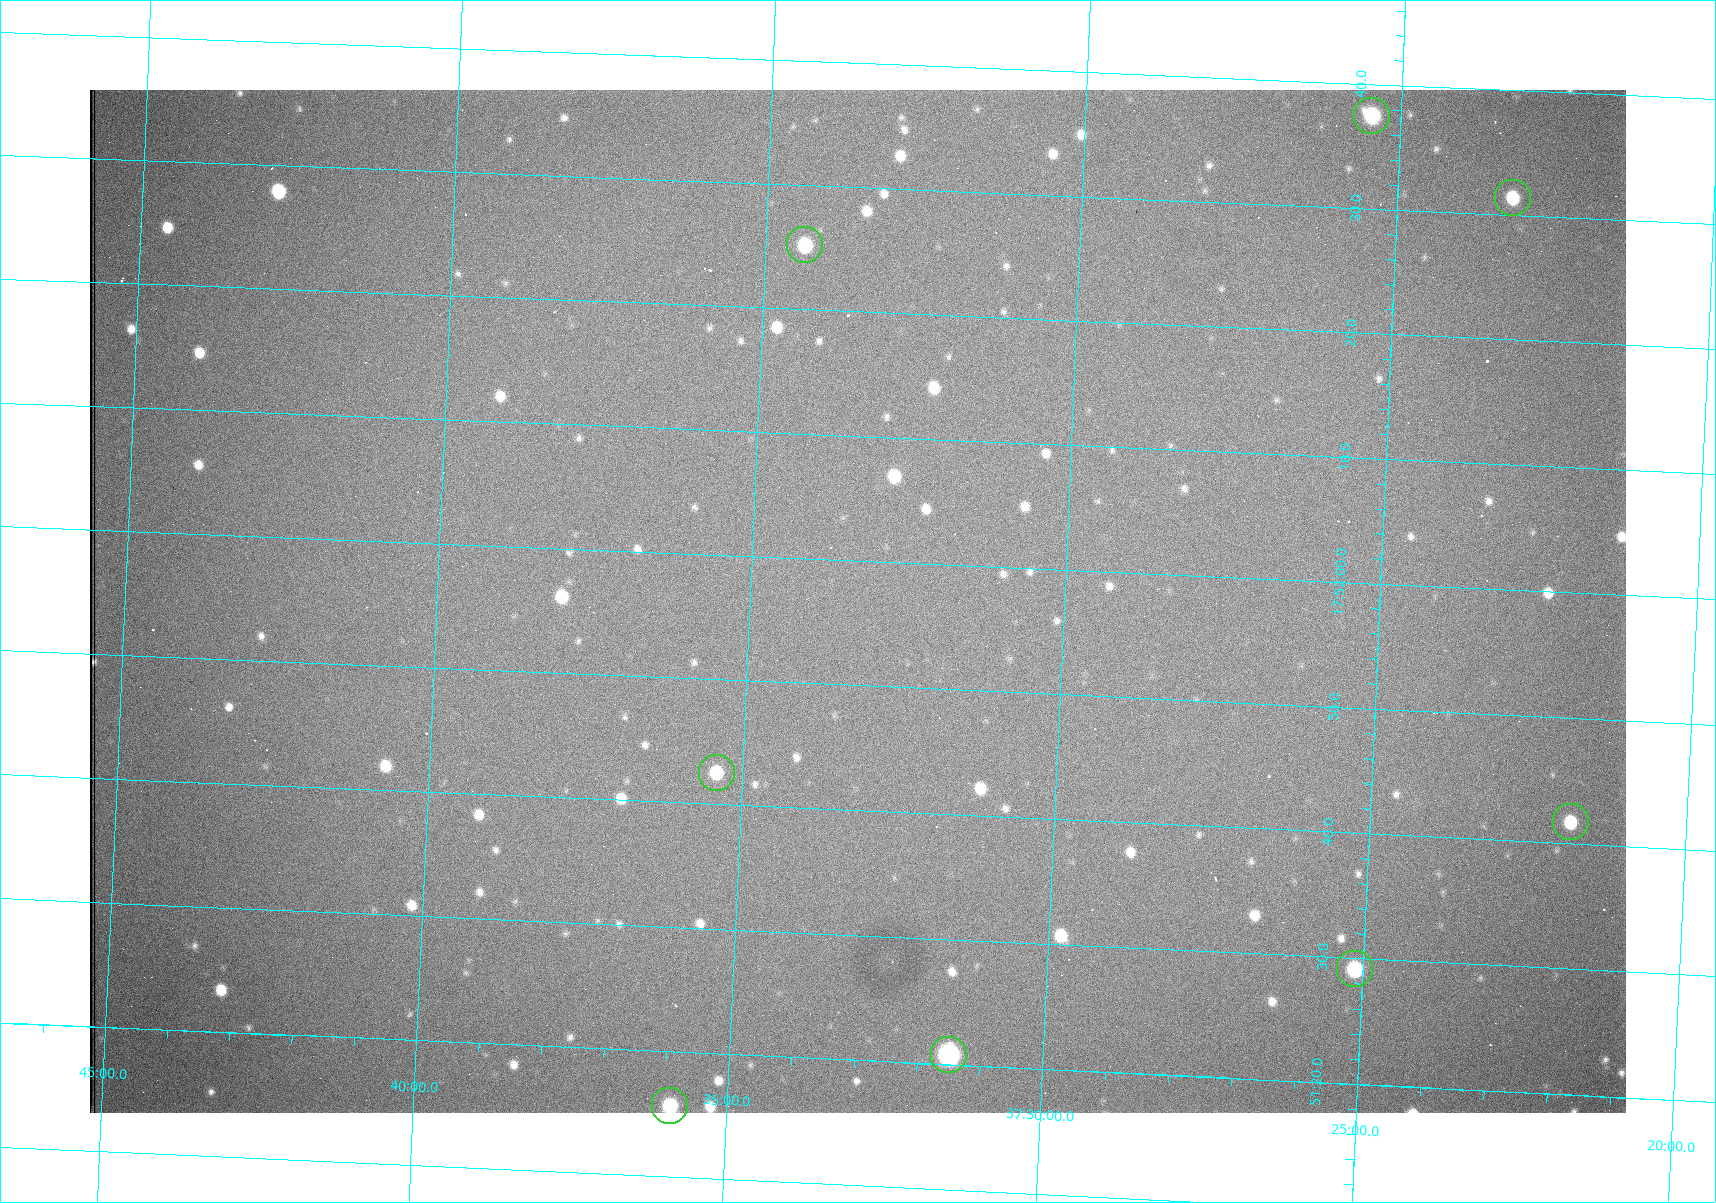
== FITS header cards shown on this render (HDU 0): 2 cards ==
NAXIS1  =                 1536 /fastest changing axis
NAXIS2  =                 1023 /next to fastest changing axis

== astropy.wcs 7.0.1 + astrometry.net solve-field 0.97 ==
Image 1536 x 1023 px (HDU 0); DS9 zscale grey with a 90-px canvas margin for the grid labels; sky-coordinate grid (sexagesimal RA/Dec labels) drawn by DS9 from the SOLVED WCS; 8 Tycho-2 reference stars matched to detected sources circled (green)
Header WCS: RA---TAN/DEC--TAN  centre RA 17:51:57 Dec +37:33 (267.99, +37.55 deg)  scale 0.957 arcsec/px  FOV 24.5' x 16.3'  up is +87 deg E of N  parity flipped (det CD > 0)
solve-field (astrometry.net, Tycho-2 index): VERIFIED the header's WCS against the Tycho-2 star catalogue (8 matches, 0 conflicts) and refined it, rather than solving blind
Solved WCS: RA---TAN-SIP/DEC--TAN-SIP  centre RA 17:51:57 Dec +37:33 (267.99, +37.55 deg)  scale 0.956 arcsec/px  FOV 24.5' x 16.3'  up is +87 deg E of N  parity flipped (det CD > 0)
The solver's refit moves the header's centre by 0.88 arcsec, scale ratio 0.9983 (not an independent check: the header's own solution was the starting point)
Tycho-2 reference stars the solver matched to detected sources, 8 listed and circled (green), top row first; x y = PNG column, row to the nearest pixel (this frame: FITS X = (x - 90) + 1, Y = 1023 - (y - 90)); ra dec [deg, ICRS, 3 dp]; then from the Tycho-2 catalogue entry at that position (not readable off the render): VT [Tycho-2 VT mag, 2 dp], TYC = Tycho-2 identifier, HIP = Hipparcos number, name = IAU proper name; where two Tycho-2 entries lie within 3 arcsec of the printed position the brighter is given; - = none
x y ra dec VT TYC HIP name
1372 116 268.156 +37.424 11.25 2620-712-1 - -
1513 198 268.131 +37.386 12.62 2620-526-1 - -
805 245 268.105 +37.573 11.82 3089-995-1 - -
717 773 267.927 +37.590 11.84 3089-1137-1 - -
1571 822 267.924 +37.364 11.94 2620-391-1 - -
1355 969 267.871 +37.419 11.35 2620-812-1 - -
949 1055 267.836 +37.525 9.96 3089-889-1 - -
670 1106 267.815 +37.598 11.54 3089-1081-1 - -